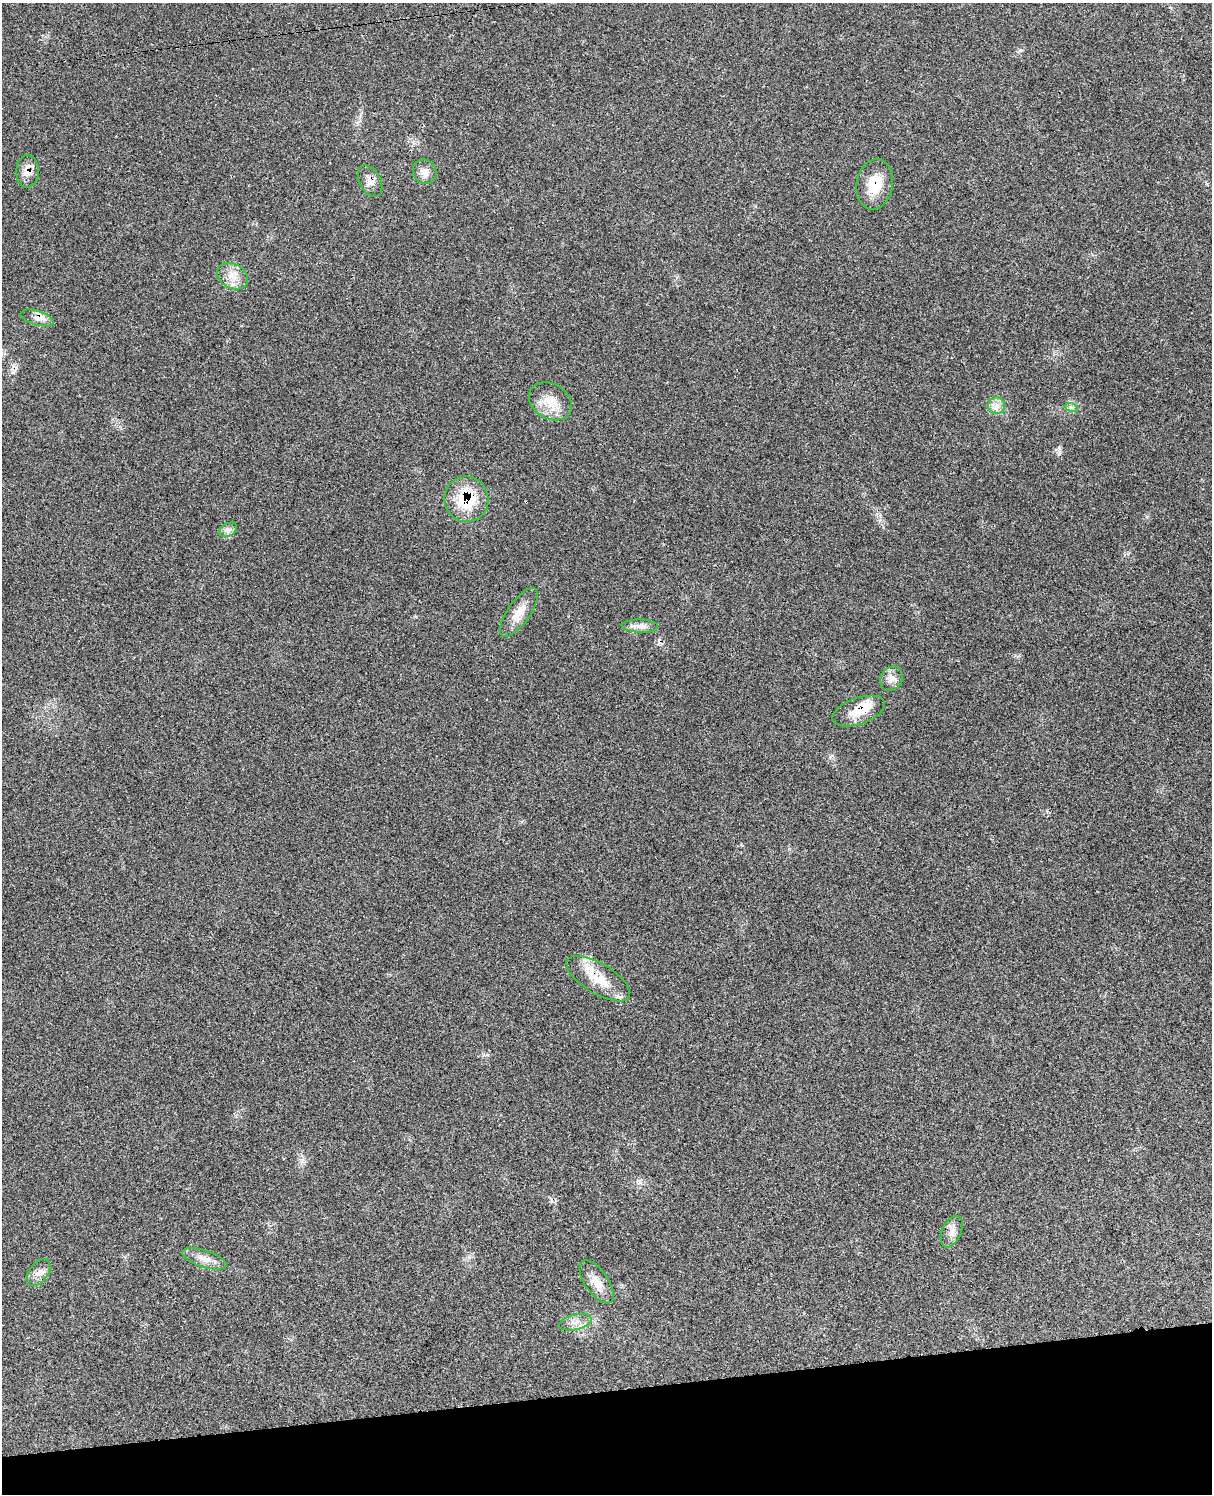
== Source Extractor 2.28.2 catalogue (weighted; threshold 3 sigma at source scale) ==
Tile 10 of 4 x 3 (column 2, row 3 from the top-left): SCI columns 1334-2543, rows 284-1775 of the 5077 x 4925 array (HDU 1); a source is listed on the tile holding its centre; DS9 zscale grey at full resolution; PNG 1214 x 1496 px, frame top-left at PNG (2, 3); each listed source drawn as its Kron ellipse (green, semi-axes under 4 px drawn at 4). Shown black and unused: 7% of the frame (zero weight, under 3 of 4 exposures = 6% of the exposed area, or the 3 px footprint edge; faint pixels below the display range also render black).
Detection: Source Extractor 2.28.2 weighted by HDU 2 'WHT'; one run over the whole footprint, this tile lists its part. Background 0.0987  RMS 0.0063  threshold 0.0285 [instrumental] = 3 sigma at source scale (4.5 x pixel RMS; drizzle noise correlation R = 1.50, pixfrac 1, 0.05/0.05 arcsec/px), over >= 5 px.
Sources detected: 23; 2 inside a brighter listed object's ellipse — not listed separately; the other 21 listed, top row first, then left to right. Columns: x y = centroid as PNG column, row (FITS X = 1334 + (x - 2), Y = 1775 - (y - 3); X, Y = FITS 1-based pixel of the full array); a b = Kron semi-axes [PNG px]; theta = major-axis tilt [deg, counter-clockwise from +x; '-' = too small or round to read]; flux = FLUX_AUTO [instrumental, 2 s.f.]
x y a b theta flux
27 171 16 11 86 6.4
425 172 12 11 - 4.4
370 181 17 10 -61 5
875 184 25 18 80 16
233 276 16 12 -29 7.4
37 318 17 7 -17 4.2
550 401 23 17 -32 12
997 406 8 8 - 3.6
1071 407 7 4 -18 1.3
466 499 23 22 - 30
228 530 9 6 29 2.3
519 612 28 11 55 9.3
640 626 18 6 -3 4.1
891 679 13 10 57 4.4
859 711 27 13 19 12
598 979 36 15 -31 17
952 1232 17 9 66 4.8
204 1259 23 8 -17 6.1
39 1272 15 9 54 4.5
597 1282 25 11 -55 7.8
575 1322 17 7 13 4.9
Overlapping masked pixels (flux is a lower limit): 6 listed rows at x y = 27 171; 370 181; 875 184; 37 318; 466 499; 859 711
Unlisted compact peaks at least as high as the median listed source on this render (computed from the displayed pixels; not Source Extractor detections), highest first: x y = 1021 50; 1059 450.